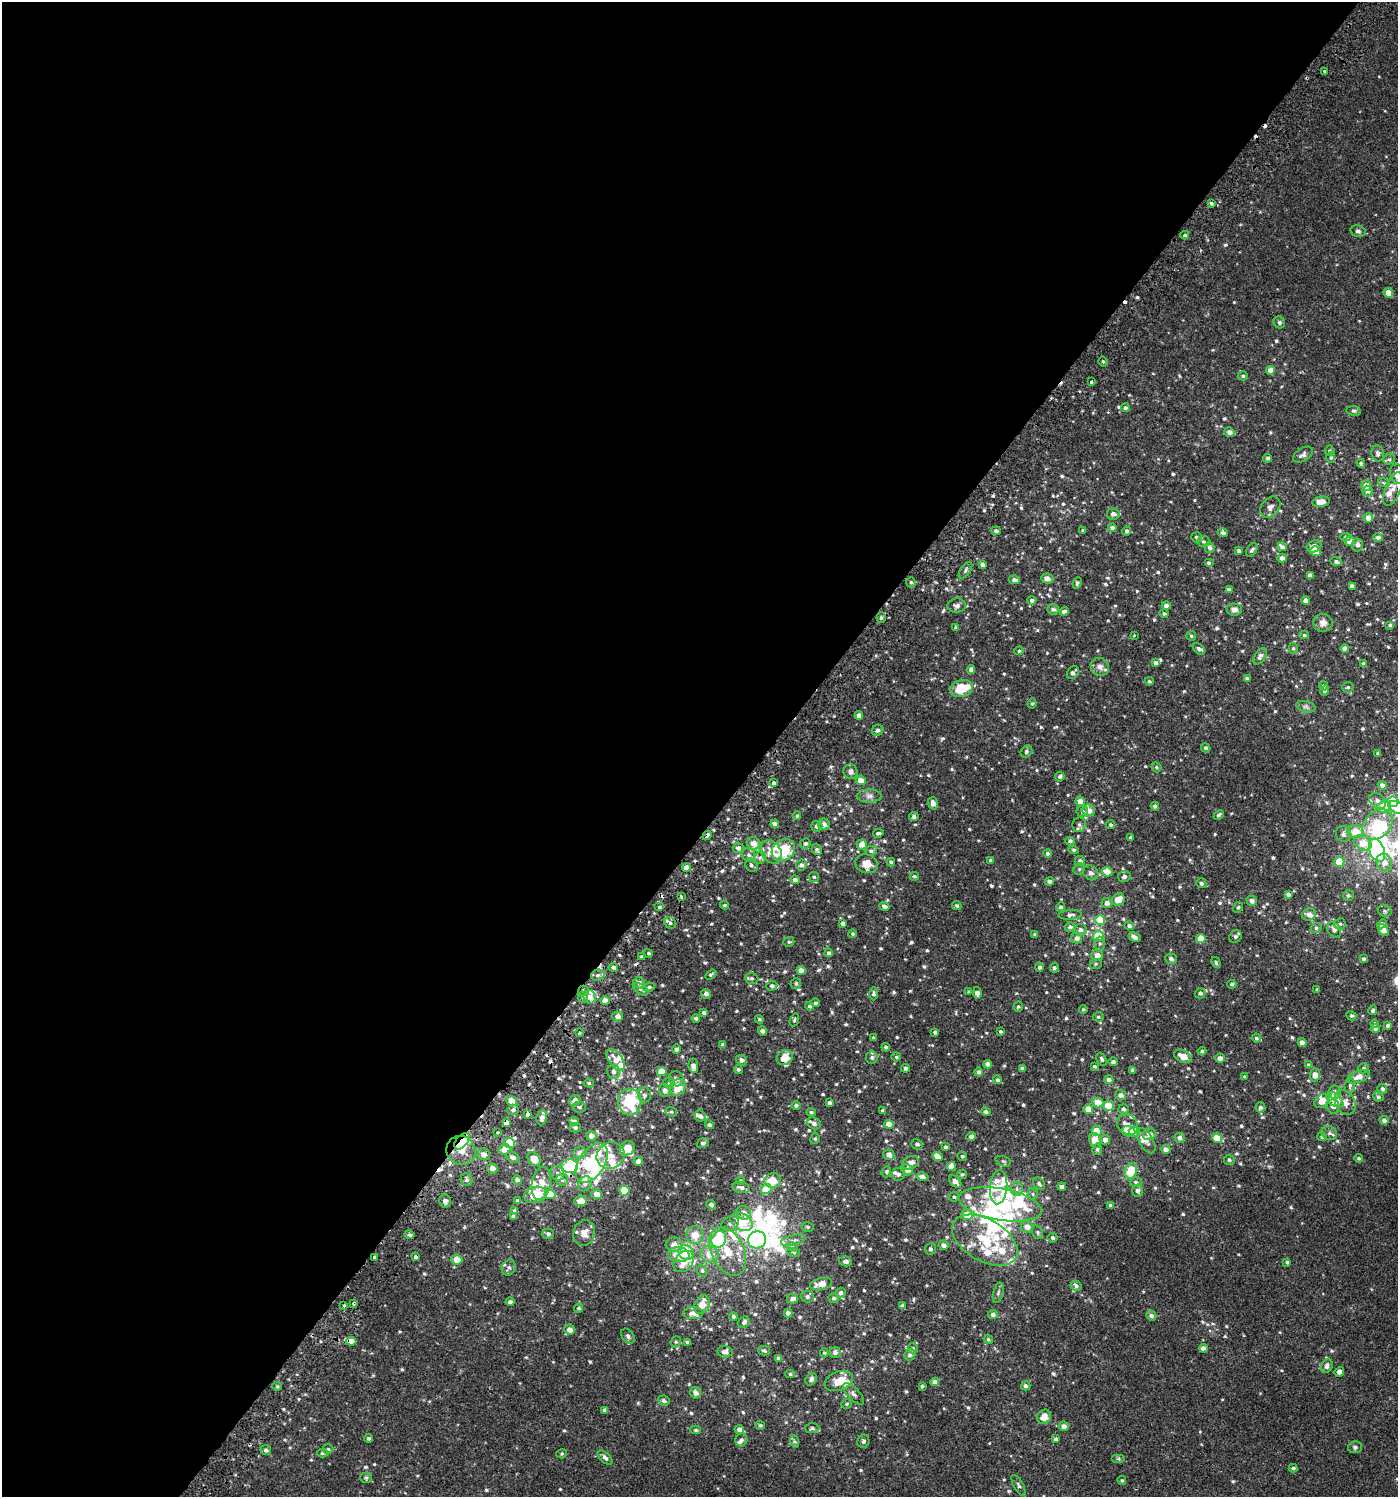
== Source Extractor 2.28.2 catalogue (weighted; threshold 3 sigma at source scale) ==
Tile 5 of 4 x 4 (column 1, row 2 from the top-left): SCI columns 232-1627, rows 3038-4532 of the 6113 x 6089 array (HDU 1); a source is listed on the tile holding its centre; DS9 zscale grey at full resolution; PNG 1400 x 1499 px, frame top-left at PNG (2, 2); each listed source drawn as its Kron ellipse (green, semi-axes under 4 px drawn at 4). Shown black and unused: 55% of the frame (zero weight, under 2 of 3 exposures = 3% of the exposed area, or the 3 px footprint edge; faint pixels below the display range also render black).
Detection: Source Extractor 2.28.2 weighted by HDU 2 'WHT'; one run over the whole footprint, this tile lists its part. Background 6.49e-04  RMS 0.0026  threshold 0.0117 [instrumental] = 3 sigma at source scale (4.5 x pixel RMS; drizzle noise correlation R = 1.50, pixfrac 1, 0.0396/0.0396 arcsec/px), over >= 5 px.
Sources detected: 844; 14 inside a brighter object's white glare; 10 cosmic-ray / hot-pixel residue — neither listed nor drawn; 63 inside a brighter listed object's ellipse — not listed separately; of the other 757, all 500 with FLUX_AUTO >= 0.363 (the completeness limit of this list) listed and drawn (257 fainter detections not listed), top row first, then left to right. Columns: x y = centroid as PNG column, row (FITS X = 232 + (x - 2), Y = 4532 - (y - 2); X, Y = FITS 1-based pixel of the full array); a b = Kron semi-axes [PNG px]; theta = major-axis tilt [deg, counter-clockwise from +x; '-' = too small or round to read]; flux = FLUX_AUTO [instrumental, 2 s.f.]
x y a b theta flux
1324 71 3 3 - 1.1
1211 203 4 3 - 0.43
1358 231 8 5 -16 0.62
1185 235 4 3 - 0.46
1388 293 5 4 - 2.4
1279 322 6 5 - 0.59
1103 362 5 3 - 0.39
1271 370 4 4 - 2
1243 376 5 4 - 0.44
1091 382 3 3 - 1.2
1125 408 4 4 - 0.66
1354 411 7 5 -8 0.46
1229 432 5 4 - 1.2
1329 451 5 5 - 0.39
1378 453 8 6 -80 0.96
1303 455 11 6 33 0.89
1268 458 4 4 - 0.52
1331 458 5 4 - 0.4
1389 459 6 5 - 0.43
1361 463 4 4 - 0.38
1397 474 10 6 -80 2.8
1384 483 6 4 -18 0.38
1366 486 5 5 - 2.3
1393 489 18 7 68 2
1368 491 5 5 - 0.58
1321 502 9 5 9 2.2
1270 507 12 8 49 1.3
1113 514 6 5 - 1.2
1368 518 5 4 - 1.9
1112 528 4 4 - 0.92
1083 530 4 3 - 0.47
996 531 5 4 - 0.65
1127 531 4 4 - 0.66
1223 533 5 4 - 0.84
1196 537 5 5 - 0.6
1345 537 5 4 - 0.43
1378 537 5 4 - 0.82
1203 541 6 6 - 0.47
1350 541 5 5 - 2.6
1358 545 6 5 - 0.83
1314 546 7 5 26 1.4
1282 547 4 4 - 0.73
1210 548 5 5 - 0.66
1252 550 7 5 58 0.5
1239 551 4 4 - 0.65
1315 551 5 4 - 3.6
1282 558 5 4 - 1.5
1336 562 6 4 -17 0.71
1209 563 5 4 - 0.51
982 565 4 4 - 0.9
965 570 9 5 55 0.58
1310 575 4 4 - 1.2
1047 578 6 5 - 1.3
1014 580 5 4 - 0.8
911 582 5 4 - 0.48
1077 583 6 4 68 0.4
1352 586 4 4 - 1.1
1229 590 4 4 - 0.89
1032 600 5 4 - 0.62
1306 600 4 4 - 1.3
1166 605 4 4 - 0.96
957 606 9 7 3 0.88
1053 609 6 5 - 0.69
1234 609 7 6 - 1.4
1064 611 5 4 - 0.73
1164 613 4 4 - 0.51
881 618 5 4 - 0.38
1323 623 9 9 - 1.4
1390 625 4 3 - 0.54
956 628 4 3 - 0.5
1304 635 5 4 - 0.38
1134 636 3 2 - 0.38
1191 636 5 4 - 0.43
1293 648 5 4 - 0.44
1345 648 4 4 - 1.5
1199 649 7 4 -39 0.72
1019 651 4 4 - 0.41
1260 656 9 5 57 0.93
1156 663 4 4 - 0.98
1363 664 4 3 - 0.7
1100 667 9 8 - 1.1
971 669 4 4 - 1
1073 673 7 5 50 0.99
1247 678 3 3 - 0.56
1149 681 4 4 - 0.45
1323 686 4 4 - 0.62
1348 687 6 5 - 0.48
961 688 12 8 14 7.2
1325 690 5 4 - 0.47
1032 704 5 3 - 0.39
1306 707 10 5 -14 0.74
859 715 4 4 - 1.1
878 730 6 5 - 0.7
1205 748 4 4 - 0.43
1026 751 6 5 - 0.51
1378 753 4 3 - 0.51
1156 767 5 4 - 0.44
850 772 7 7 - 1
1060 777 5 4 - 0.67
861 780 5 4 - 2.2
774 783 3 3 - 4.1
1382 785 4 4 - 1.3
869 796 12 6 1 1.1
1080 801 5 4 - 2.6
1377 801 9 7 -40 1.1
1393 802 5 5 - 9.1
933 803 6 5 - 1
1155 806 4 4 - 0.6
1384 807 7 6 - 6.9
1397 808 9 5 -25 4.1
1089 810 6 6 - 2.1
1082 811 6 5 - 0.64
1219 815 6 3 45 0.56
797 816 4 4 - 0.47
914 817 4 4 - 0.69
775 824 4 4 - 0.85
824 824 6 6 - 1.4
1079 825 7 6 - 0.75
1110 825 4 4 - 0.45
1378 825 17 12 46 8.3
817 826 5 5 - 0.86
1356 832 8 6 -15 5
878 833 5 3 - 0.47
1343 834 8 7 - 0.92
707 836 5 3 - 2.3
1130 838 4 3 - 0.42
1070 841 4 4 - 0.71
754 843 7 6 - 1.5
1363 843 9 7 -34 4.1
805 844 5 5 - 0.64
862 845 5 5 - 1.9
738 848 5 5 - 0.91
817 849 6 4 -58 0.55
783 850 12 10 37 9.7
1074 850 5 4 - 0.42
1377 850 12 7 -70 55
871 851 6 4 10 0.51
771 852 12 9 -54 2.7
1048 854 4 4 - 0.85
749 855 6 6 - 0.7
760 858 7 5 43 0.62
991 861 4 4 - 0.71
1080 861 5 5 - 0.86
891 862 4 4 - 0.42
1339 862 5 5 - 7.1
1384 862 9 7 -65 2.3
867 864 11 9 -19 2.8
751 865 7 6 - 0.73
801 865 5 5 - 0.93
686 867 4 4 - 2
1079 869 6 5 - 0.44
1107 872 5 4 - 4.1
1091 873 8 7 - 0.95
914 876 4 4 - 0.38
1124 876 6 5 - 0.68
814 877 5 5 - 0.39
795 880 5 4 - 0.86
1049 881 4 4 - 0.86
1201 883 5 5 - 0.55
1288 894 4 4 - 0.89
1348 895 5 5 - 0.43
681 896 3 3 - 1.4
1118 900 6 6 - 3.6
1252 901 5 5 - 1.1
1107 903 5 5 - 1.3
725 905 4 3 - 0.42
884 906 5 4 - 0.94
957 906 5 4 - 0.49
659 907 5 4 - 0.5
1060 907 4 4 - 0.44
1238 907 6 4 62 0.37
1385 911 7 5 -29 0.57
1309 914 7 6 - 1.1
1070 915 11 4 5 0.65
1100 920 5 5 - 8.4
670 923 6 5 - 0.58
843 923 4 4 - 0.8
1340 924 5 5 - 0.6
1382 924 5 4 - 0.6
1129 926 5 4 - 0.72
1070 927 5 4 - 0.74
1316 928 5 5 - 0.63
1081 930 6 5 - 0.89
1334 930 8 6 -52 1.1
1383 930 6 4 -53 2.6
853 934 4 4 - 0.4
1035 934 4 3 - 0.5
1098 936 5 5 - 8.2
1235 936 7 5 52 0.72
1134 937 6 4 -30 1.1
1077 938 5 5 - 1.1
1201 939 5 4 - 4.3
789 942 6 4 19 0.37
1100 944 7 5 89 0.67
649 953 4 4 - 0.41
829 953 4 4 - 0.67
1097 955 6 5 - 2.1
642 957 4 3 - 0.61
1171 959 6 5 - 0.7
1363 959 4 4 - 0.49
1216 962 5 4 - 0.49
1096 964 6 5 - 0.4
613 967 5 4 - 0.7
1040 967 4 4 - 0.66
1054 968 5 4 - 0.56
801 970 4 4 - 1.8
711 974 6 4 33 0.37
598 975 7 5 14 0.68
752 978 7 5 -4 0.58
639 983 6 5 - 0.95
796 984 5 5 - 0.45
1232 984 4 4 - 0.51
772 986 5 5 - 0.54
649 987 6 4 10 0.42
641 989 8 5 -32 0.5
1317 990 4 3 - 0.37
583 991 5 5 - 0.55
968 992 4 4 - 0.38
977 993 6 4 -79 1.4
1200 993 5 5 - 0.73
706 994 5 4 - 1.1
874 994 7 4 -90 0.54
583 997 6 5 - 0.48
590 997 6 6 - 1.5
605 1001 5 4 - 2.1
815 1003 4 4 - 0.5
809 1006 4 4 - 0.5
1018 1007 5 4 - 0.37
1083 1009 4 4 - 0.42
1373 1010 5 4 - 0.47
704 1013 4 4 - 0.84
618 1016 5 5 - 1.2
1351 1016 5 4 - 0.47
1098 1017 5 4 - 0.36
696 1018 4 3 - 0.55
759 1019 4 4 - 0.38
794 1020 7 4 72 0.36
1374 1023 4 4 - 0.46
1388 1025 4 3 - 0.65
1375 1029 4 4 - 0.71
763 1031 4 4 - 0.9
1000 1031 3 3 - 0.45
935 1032 4 4 - 0.52
579 1033 4 4 - 0.52
873 1038 3 3 - 0.37
1256 1038 5 4 - 0.47
1302 1043 4 4 - 1.6
723 1044 4 3 - 0.48
886 1047 4 4 - 0.66
676 1049 4 4 - 0.52
1202 1051 4 4 - 0.52
1183 1056 9 6 -27 3.1
872 1057 6 6 - 0.69
896 1057 5 4 - 0.48
785 1058 8 7 - 3.4
1220 1058 5 4 - 1.5
1102 1059 7 4 -64 0.53
616 1060 12 7 -56 2.2
741 1060 6 5 - 0.93
1113 1062 4 4 - 0.74
988 1064 4 4 - 0.96
1309 1065 4 3 - 0.7
693 1066 7 5 -81 0.88
1094 1066 4 3 - 0.47
905 1068 4 4 - 0.74
1022 1068 4 3 - 0.56
1364 1068 5 5 - 0.46
738 1069 4 4 - 0.48
1133 1070 4 3 - 0.71
661 1071 5 4 - 3
613 1072 7 6 - 0.79
978 1072 4 4 - 0.76
1315 1075 6 5 - 1.5
1244 1077 3 3 - 0.44
1358 1077 11 6 20 2.4
676 1079 8 7 - 0.82
998 1080 4 4 - 0.63
1109 1080 5 4 - 0.96
589 1083 5 4 - 0.41
669 1083 6 5 - 0.4
1350 1085 8 5 84 0.58
678 1087 8 7 - 4.5
1382 1089 5 4 - 0.75
665 1090 6 5 - 1
1335 1092 6 6 - 1.2
644 1095 7 6 - 0.86
1121 1095 5 5 - 1.1
1378 1097 5 4 - 0.57
575 1100 6 5 - 1.6
1335 1100 10 6 -40 5.1
512 1101 5 4 - 3.8
1322 1101 8 6 36 2.3
630 1102 13 12 - 13
1098 1102 5 5 - 3.5
1345 1102 13 9 -63 2.2
829 1103 4 4 - 0.62
796 1105 4 4 - 0.54
1108 1106 5 5 - 5.3
1333 1106 7 6 - 1.1
579 1107 6 5 - 0.4
1260 1107 5 5 - 0.68
1088 1109 5 4 - 2.2
1123 1109 5 5 - 0.76
513 1110 6 5 - 0.73
883 1111 4 3 - 0.56
671 1112 6 4 -20 0.37
811 1112 5 4 - 0.53
986 1112 4 4 - 0.8
527 1114 4 4 - 3.2
700 1116 6 5 - 0.76
542 1118 8 5 82 1.2
1384 1120 4 4 - 1
574 1121 5 4 - 0.89
506 1123 4 4 - 3
814 1123 7 5 -29 0.9
889 1124 5 4 - 2.9
1127 1124 12 9 -46 2
709 1125 5 4 - 0.53
575 1128 5 5 - 0.61
1096 1131 5 5 - 4
1129 1131 7 5 -20 3.5
497 1132 3 3 - 0.71
1134 1132 5 5 - 5.5
1329 1133 8 6 -32 0.76
1149 1134 6 5 - 1.6
591 1136 5 5 - 1.4
971 1136 5 4 - 1
1322 1137 5 4 - 0.58
1180 1138 5 5 - 1
1217 1138 5 4 - 4.5
815 1139 5 4 - 0.42
1095 1140 7 5 -76 3.4
1105 1140 5 4 - 1.5
462 1141 9 5 49 19
1146 1141 14 7 -59 1.3
509 1143 5 5 - 6.3
703 1143 6 5 - 0.59
917 1144 6 5 - 0.71
945 1147 4 4 - 0.49
627 1148 8 6 37 3.6
505 1149 5 5 - 2.6
1097 1149 6 5 - 0.54
1166 1149 5 4 - 1.1
461 1151 15 14 - 15
580 1152 6 6 - 1.3
484 1154 6 5 - 1.5
889 1155 5 5 - 1.5
610 1156 14 13 - 3.2
962 1156 5 4 - 0.38
513 1157 7 5 -30 0.79
938 1157 5 4 - 2.6
1359 1158 4 4 - 0.45
534 1159 8 5 -53 2.9
1229 1160 5 5 - 0.55
638 1161 5 4 - 1.4
1003 1161 8 5 -18 0.49
592 1163 22 13 56 20
910 1163 8 6 24 1.7
570 1166 8 7 - 15
951 1166 4 4 - 2.8
492 1168 5 5 - 1.3
907 1170 6 5 - 1.6
1131 1171 8 6 71 7.5
886 1172 5 4 - 0.48
557 1173 7 6 - 0.76
898 1174 7 6 - 0.76
962 1174 5 5 - 0.36
922 1177 6 4 -12 0.88
466 1180 6 5 - 0.54
517 1180 5 5 - 0.82
562 1180 6 6 - 0.59
773 1180 8 7 - 4.1
741 1181 4 4 - 0.45
955 1181 7 4 -45 1.7
1136 1182 6 5 - 0.52
541 1183 17 9 80 3
585 1184 8 6 57 0.83
1039 1184 7 5 -44 0.56
998 1187 17 8 85 4.2
1062 1187 4 4 - 1.1
741 1188 8 5 -8 0.85
766 1189 5 5 - 5
1017 1189 6 6 - 0.72
624 1191 5 5 - 5.4
1137 1191 6 5 - 0.81
550 1194 5 5 - 4
597 1194 5 5 - 2.2
1033 1194 5 5 - 0.37
535 1195 11 8 15 7
954 1197 5 5 - 0.47
517 1200 4 4 - 0.44
445 1201 7 5 -78 0.93
581 1201 6 5 - 2.5
1000 1204 42 16 -10 24
711 1205 5 3 - 0.7
1110 1205 4 3 - 0.44
515 1210 4 4 - 0.71
743 1213 7 7 - 1.5
967 1215 6 5 - 3.7
513 1216 4 4 - 0.79
741 1222 12 8 -32 7.5
730 1223 9 6 27 0.83
808 1227 6 4 -15 0.37
1027 1227 6 6 - 1.5
1037 1232 7 5 -74 0.43
584 1233 13 11 73 2.1
548 1234 5 5 - 0.67
410 1235 5 4 - 0.5
695 1235 9 8 - 2.7
1053 1238 5 4 - 0.52
719 1239 8 7 - 15
757 1240 9 8 - 57
793 1240 13 5 13 0.99
985 1240 36 21 -30 13
674 1245 8 7 - 2
944 1245 5 4 - 1
792 1247 6 4 1 0.42
930 1249 6 5 - 0.47
728 1251 26 16 -64 8.8
686 1253 8 7 - 7.7
794 1253 6 4 -16 0.39
709 1254 9 8 - 3.2
678 1255 11 7 -7 3.2
374 1257 4 3 - 0.97
416 1257 3 3 - 4.2
457 1260 5 5 - 2.5
845 1261 6 5 - 0.87
684 1262 12 9 49 2.8
1287 1262 4 3 - 0.4
509 1268 8 6 64 0.76
702 1271 6 5 - 0.42
821 1284 11 6 12 2.4
1076 1286 5 4 - 0.77
841 1293 5 5 - 0.74
998 1293 10 5 75 0.62
807 1297 6 6 - 0.65
834 1298 5 5 - 0.6
792 1299 5 5 - 0.83
510 1302 4 4 - 0.61
353 1303 4 3 - 0.43
702 1305 10 7 63 2.5
344 1306 3 3 - 0.79
902 1306 4 3 - 0.7
579 1308 4 4 - 0.49
693 1313 10 6 3 1.8
788 1313 4 4 - 1
993 1315 5 4 - 0.77
733 1316 4 4 - 0.52
1151 1316 5 4 - 0.84
744 1322 6 5 - 0.81
570 1330 5 5 - 1.6
628 1336 8 5 -54 0.68
988 1339 5 4 - 0.39
351 1341 5 4 - 2.5
676 1342 6 5 - 0.41
688 1342 4 3 - 0.79
913 1348 5 5 - 0.37
1203 1348 4 4 - 1.3
764 1351 6 4 -15 0.56
725 1352 7 5 -5 1.2
835 1352 5 5 - 0.96
824 1353 4 4 - 0.37
910 1355 6 5 - 0.87
778 1358 4 4 - 0.7
1327 1366 7 5 63 1.1
1339 1372 5 4 - 1
790 1374 5 4 - 0.43
811 1379 7 5 53 0.75
839 1381 15 9 21 4.3
935 1382 4 4 - 1.4
277 1386 5 4 - 0.36
922 1386 3 3 - 0.43
1026 1386 4 4 - 0.69
695 1393 6 5 - 1.3
853 1394 13 6 -47 0.98
664 1401 6 5 - 0.71
847 1404 5 5 - 0.39
605 1410 4 4 - 0.55
1044 1417 7 6 - 2.2
760 1425 5 4 - 0.45
1064 1426 5 5 - 1.2
812 1428 7 5 1 0.54
739 1429 5 4 - 1.1
696 1430 5 4 - 0.43
369 1438 4 4 - 0.59
1056 1439 4 3 - 0.7
741 1440 6 6 - 0.6
794 1441 6 4 -71 0.44
863 1441 7 6 - 0.57
1355 1447 7 6 - 0.57
328 1449 5 4 - 0.39
266 1450 5 5 - 0.58
322 1453 5 4 - 0.49
562 1454 5 4 - 0.36
605 1457 9 5 -43 0.7
1118 1459 7 4 0 0.39
1293 1468 4 4 - 0.51
366 1478 6 5 - 0.43
1122 1480 5 4 - 0.39
1018 1485 11 5 -61 0.63
Overlapping masked pixels (flux is a lower limit): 8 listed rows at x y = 707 836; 583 991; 506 1123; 462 1141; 570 1166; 416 1257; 902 1306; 351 1341
Isophote crosses this tile's border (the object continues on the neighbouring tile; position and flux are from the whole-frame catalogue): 4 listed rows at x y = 1397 474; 1393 489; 1393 802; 1397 808